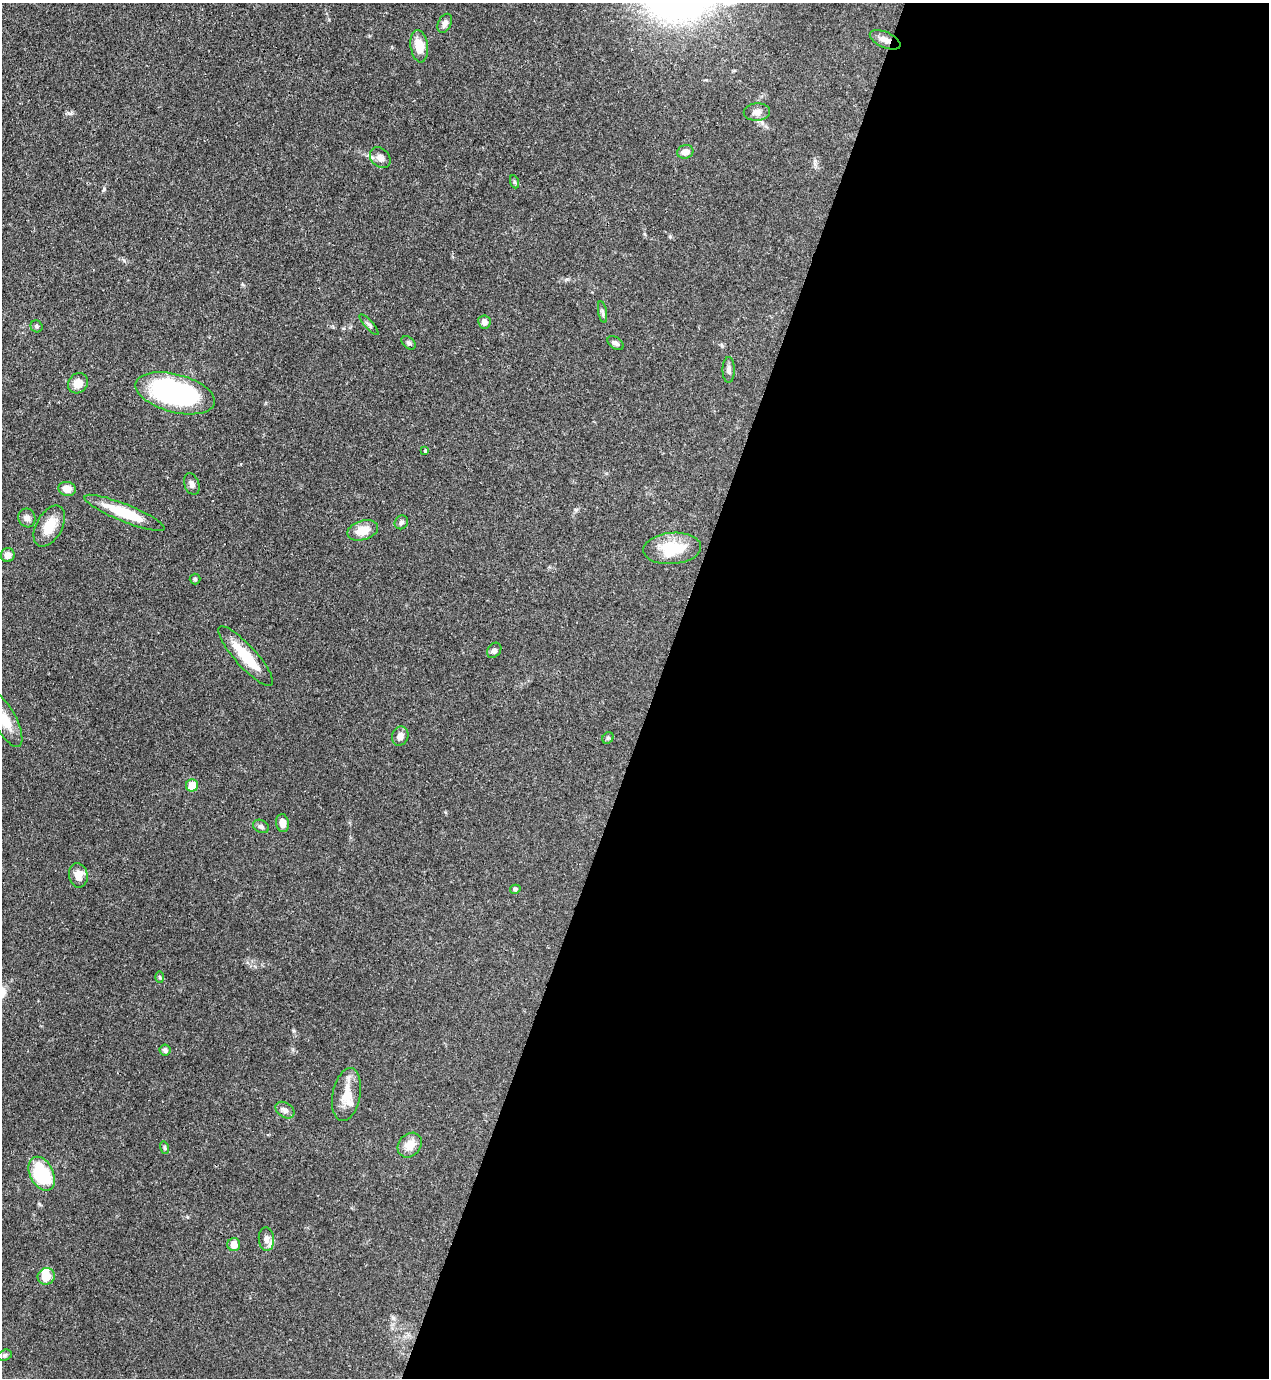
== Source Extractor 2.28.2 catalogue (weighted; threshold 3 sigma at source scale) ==
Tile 12 of 4 x 4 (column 4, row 3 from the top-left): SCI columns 4025-5291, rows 1417-2792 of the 5646 x 5587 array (HDU 1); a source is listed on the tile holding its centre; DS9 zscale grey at full resolution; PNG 1271 x 1380 px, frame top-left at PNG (2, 3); each listed source drawn as its Kron ellipse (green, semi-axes under 4 px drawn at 4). Shown black and unused: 48% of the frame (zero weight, under 3 of 4 exposures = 7% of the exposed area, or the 3 px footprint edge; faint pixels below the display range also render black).
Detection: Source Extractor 2.28.2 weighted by HDU 2 'WHT'; one run over the whole footprint, this tile lists its part. Background 0.071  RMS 0.0036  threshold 0.0161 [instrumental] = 3 sigma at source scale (4.5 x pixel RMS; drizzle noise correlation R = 1.50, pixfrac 1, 0.05/0.05 arcsec/px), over >= 5 px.
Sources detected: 52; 2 inside a brighter object's white glare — neither listed nor drawn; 2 inside a brighter listed object's ellipse — not listed separately; the other 48 listed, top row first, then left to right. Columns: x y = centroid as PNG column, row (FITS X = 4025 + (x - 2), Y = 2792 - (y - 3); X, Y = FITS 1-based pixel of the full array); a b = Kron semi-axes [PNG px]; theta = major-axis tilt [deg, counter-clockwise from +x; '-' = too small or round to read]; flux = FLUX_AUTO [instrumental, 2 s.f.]
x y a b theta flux
445 23 10 6 62 1.9
885 40 16 7 -24 2.6
419 46 16 8 -83 6.4
757 112 13 9 2 2.1
685 152 8 6 18 2.7
380 157 11 9 -45 2.2
515 182 7 4 -70 0.52
603 312 11 4 -79 0.86
484 322 6 6 - 2.1
369 325 13 4 -48 0.78
36 326 6 5 - 0.7
408 343 8 5 -41 0.71
615 343 9 5 -34 1.1
729 370 13 6 90 1.5
78 383 11 9 47 3.3
175 393 40 19 -14 75
425 450 3 3 - 0.44
192 484 11 7 -68 1.5
67 489 9 7 -8 3.6
124 513 43 8 -22 15
27 518 9 8 - 1.8
401 522 7 6 - 0.91
49 526 22 13 61 7
363 530 16 9 16 5.6
672 548 29 15 4 14
8 555 7 7 - 2.4
195 579 5 5 - 0.49
494 650 8 6 50 1.2
246 656 39 10 -48 12
5 720 30 11 -62 7.8
400 736 10 8 69 2.4
608 738 6 5 - 0.6
192 785 6 6 - 6.2
282 823 9 6 -82 2.3
261 826 8 6 -26 1
78 875 12 9 -81 3.5
515 889 5 4 - 0.58
160 977 6 4 -88 0.47
165 1050 5 5 - 0.88
346 1095 27 14 78 6.6
285 1110 10 7 -34 1.6
410 1145 13 11 48 4.5
165 1148 6 4 -74 0.5
42 1174 18 11 -64 25
266 1239 12 7 -86 1.8
234 1245 6 6 - 4
46 1276 8 8 - 5.5
5 1355 7 5 18 0.71
Overlapping masked pixels (flux is a lower limit): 1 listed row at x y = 885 40
Isophote crosses this tile's border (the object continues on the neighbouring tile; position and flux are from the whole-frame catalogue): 1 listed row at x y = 5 720
Unlisted compact peaks at least as high as the median listed source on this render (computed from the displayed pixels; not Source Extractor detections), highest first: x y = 104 189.